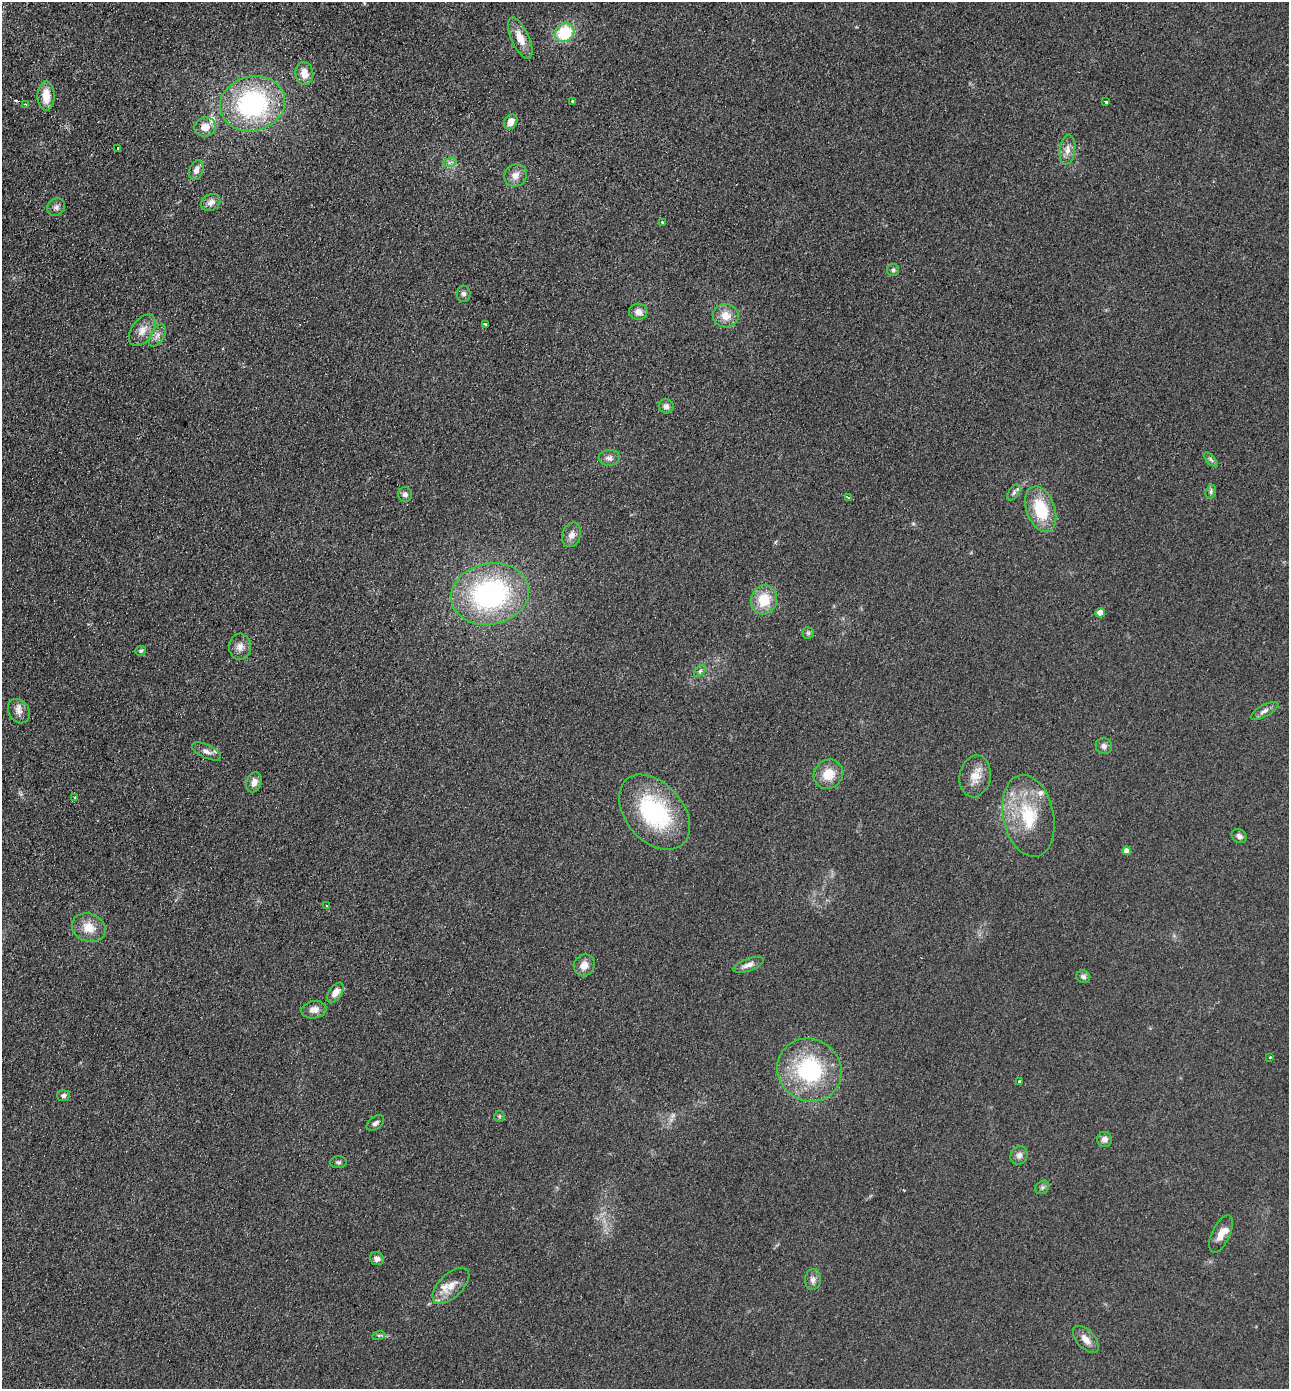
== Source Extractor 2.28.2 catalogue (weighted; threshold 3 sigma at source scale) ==
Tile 11 of 4 x 4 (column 3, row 3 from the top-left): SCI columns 2902-4188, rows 1414-2800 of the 5671 x 5601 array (HDU 1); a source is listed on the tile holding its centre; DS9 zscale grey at full resolution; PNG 1291 x 1391 px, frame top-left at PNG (2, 2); each listed source drawn as its Kron ellipse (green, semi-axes under 4 px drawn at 4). Shown black and unused: <1% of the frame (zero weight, under 2 of 3 exposures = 3% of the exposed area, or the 3 px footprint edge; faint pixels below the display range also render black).
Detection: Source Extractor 2.28.2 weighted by HDU 2 'WHT'; one run over the whole footprint, this tile lists its part. Background 0.12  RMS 0.011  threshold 0.0478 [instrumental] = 3 sigma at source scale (4.5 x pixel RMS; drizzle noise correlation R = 1.50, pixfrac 1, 0.05/0.05 arcsec/px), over >= 5 px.
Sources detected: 83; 1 too faint to see at this stretch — neither listed nor drawn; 6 inside a brighter listed object's ellipse — not listed separately; the other 76 listed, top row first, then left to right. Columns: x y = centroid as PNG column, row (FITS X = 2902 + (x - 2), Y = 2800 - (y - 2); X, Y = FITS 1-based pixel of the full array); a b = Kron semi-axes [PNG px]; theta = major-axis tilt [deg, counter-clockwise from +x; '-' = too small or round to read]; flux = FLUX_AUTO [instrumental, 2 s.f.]
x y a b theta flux
565 33 10 9 - 48
520 38 22 9 -66 14
304 73 11 9 -82 11
46 96 14 8 -90 17
573 102 3 3 - 3.7
1105 102 3 3 - 1.8
26 104 3 2 - 1.1
252 104 33 27 15 160
511 122 8 6 58 9.2
205 127 11 9 16 11
118 148 3 3 - 2.4
1067 150 15 7 83 7.4
450 162 7 4 19 2.5
196 170 10 6 71 6.7
515 175 12 11 - 8
211 202 10 8 30 5.9
56 207 9 8 - 4.1
662 223 3 3 - 2.4
893 270 6 6 - 1.9
464 294 8 7 - 3.1
638 312 9 8 - 6.3
726 316 13 11 -9 13
485 324 4 3 - 5.2
142 330 18 10 56 11
157 336 12 6 57 5.1
666 406 7 7 - 3.9
609 458 10 8 3 4.7
1211 460 9 4 -48 2.4
1211 492 7 5 72 2
1014 493 9 5 53 2.7
405 495 7 7 - 3.9
849 498 3 3 - 7.1
1041 509 24 14 -70 43
572 535 12 9 71 6.8
490 594 39 30 11 200
764 600 15 13 74 27
1100 613 5 4 - 10
808 633 6 6 - 2
240 647 13 11 -88 7.4
141 651 5 5 - 1.7
700 671 7 4 46 2.1
19 711 13 10 -56 6.9
1264 711 15 6 29 4.9
1104 746 8 8 - 3.9
206 751 15 6 -26 5.3
828 774 15 14 - 18
975 776 21 15 80 16
254 782 10 7 68 6.3
75 797 3 3 - 1.7
654 812 43 28 -49 110
1028 816 41 25 -78 57
1239 836 8 6 -33 3.7
1126 851 4 4 - 9.3
327 906 3 3 - 1.5
89 928 17 14 -21 16
584 965 11 10 - 9.2
748 965 16 6 20 6.2
1083 977 7 6 - 2.8
335 993 11 6 54 8.9
314 1010 12 8 9 8.5
1270 1057 3 2 - 1.3
809 1070 33 31 -36 110
1020 1082 3 3 - 2
63 1096 6 5 - 2.9
499 1116 5 5 - 1.6
375 1123 10 6 39 3.5
1105 1139 7 7 - 5.3
1019 1155 9 8 - 4.9
338 1162 8 6 3 2.1
1042 1187 7 6 - 2.4
1221 1234 20 9 66 10
377 1259 7 6 - 4.2
813 1280 10 8 86 5.3
451 1286 23 12 44 13
379 1335 6 4 18 1.3
1086 1339 16 9 -47 8.7